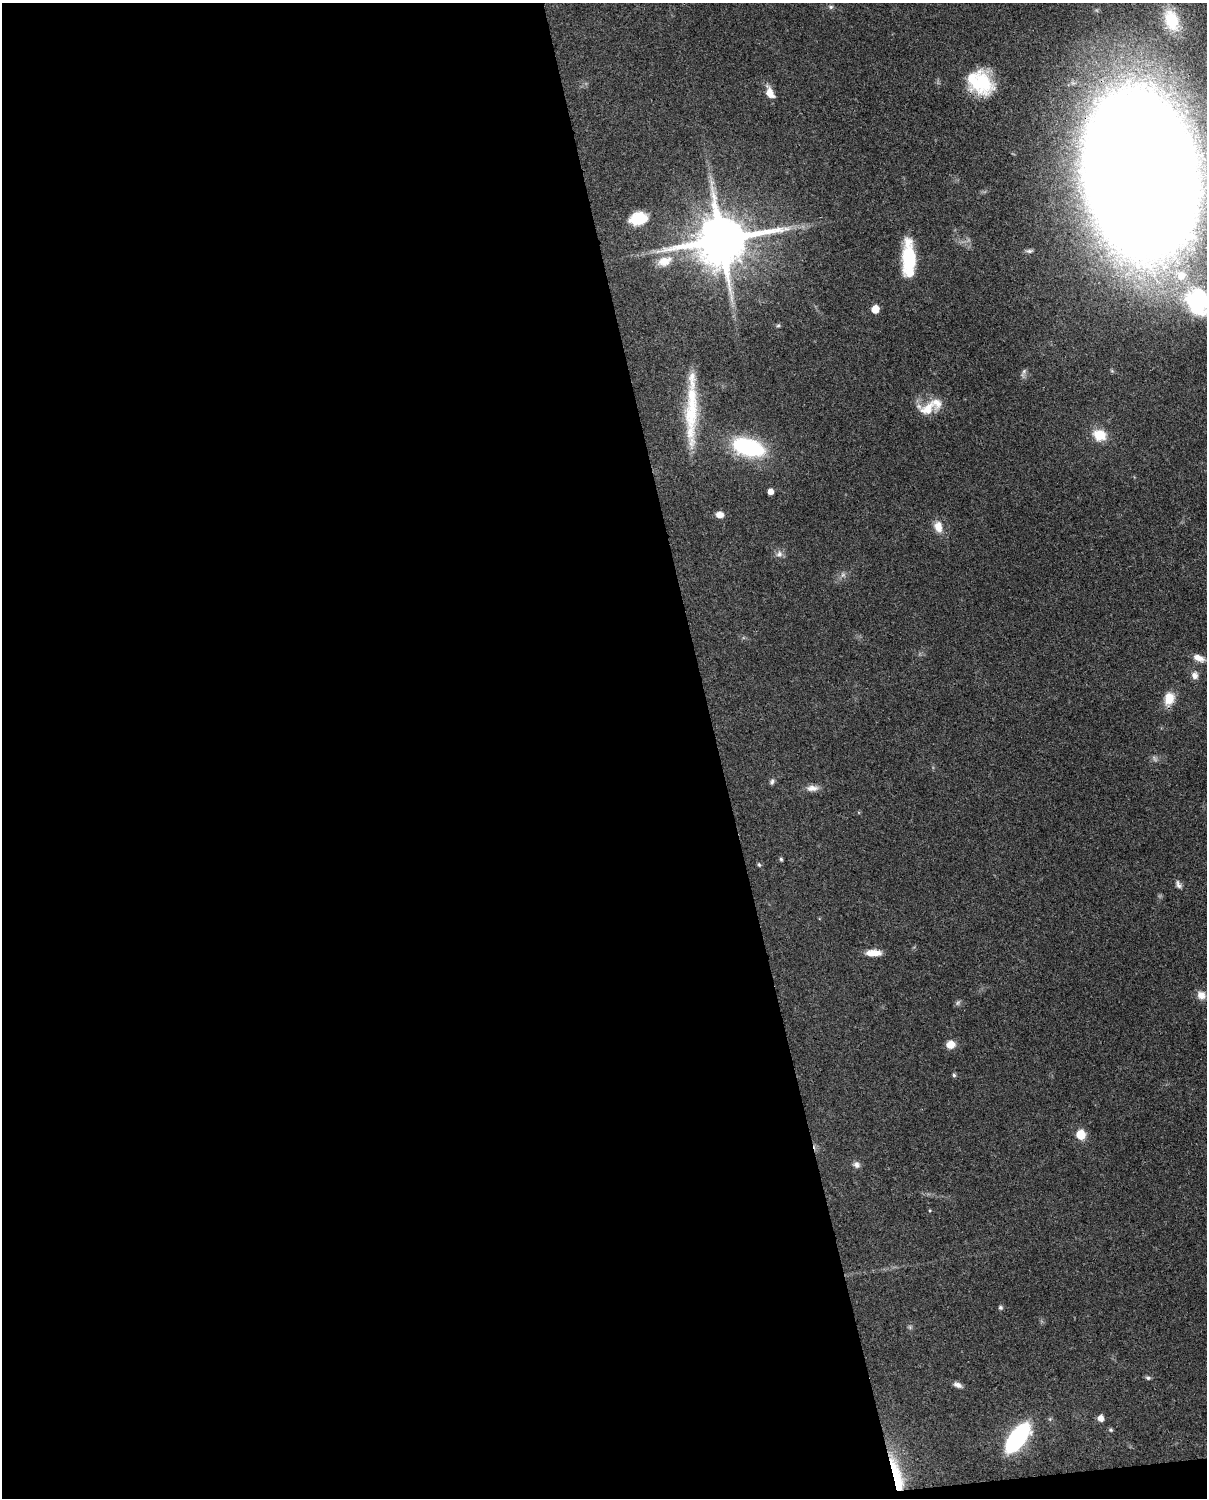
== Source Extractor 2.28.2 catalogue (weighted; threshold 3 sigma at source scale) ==
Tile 9 of 4 x 3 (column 1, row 3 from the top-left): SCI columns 95-1299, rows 272-1767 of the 5006 x 4913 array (HDU 1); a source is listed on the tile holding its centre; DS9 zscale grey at full resolution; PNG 1209 x 1500 px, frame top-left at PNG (2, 3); no overlay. Shown black and unused: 60% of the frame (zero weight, under 3 of 4 exposures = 7% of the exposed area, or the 3 px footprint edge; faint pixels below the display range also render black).
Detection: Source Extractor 2.28.2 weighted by HDU 2 'WHT'; one run over the whole footprint, this tile lists its part. Background 0.0959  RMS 0.004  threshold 0.018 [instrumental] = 3 sigma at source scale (4.5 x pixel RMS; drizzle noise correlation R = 1.50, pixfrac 1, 0.05/0.05 arcsec/px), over >= 5 px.
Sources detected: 53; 2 too faint to see at this stretch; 1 inside a brighter object's white glare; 1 long thin detection or spike segment (spike, bleed or trail) — not listed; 3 inside a brighter listed object's ellipse — not listed separately; the other 46 listed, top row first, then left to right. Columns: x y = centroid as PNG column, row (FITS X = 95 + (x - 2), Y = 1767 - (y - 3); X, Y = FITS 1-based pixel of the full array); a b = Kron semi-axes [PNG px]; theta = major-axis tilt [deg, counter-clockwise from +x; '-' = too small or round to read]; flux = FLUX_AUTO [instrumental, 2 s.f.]
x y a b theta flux
831 7 7 5 1 0.85
1172 20 28 18 -69 17
981 83 26 23 -57 22
770 93 13 8 -65 4.6
1141 174 118 74 -81 1900
638 218 18 13 16 12
722 240 16 13 10 2800
1029 251 8 5 9 0.9
909 259 34 12 90 23
665 261 23 13 20 6.8
1198 301 45 34 -51 51
875 309 5 5 - 8.4
778 325 6 4 2 0.57
1024 371 9 5 63 1
927 409 26 17 11 8
691 415 67 19 89 22
1100 435 15 13 -19 8
748 447 38 20 -16 35
770 492 5 4 - 3
720 515 7 6 - 3.4
938 527 15 10 -76 4.3
779 554 10 9 - 1.8
843 575 8 6 44 1.3
1199 658 16 8 -23 3.2
1195 675 10 8 -86 2.1
1169 699 16 11 75 6.3
772 782 7 5 68 0.96
812 788 17 8 0 2.8
781 859 5 4 - 0.56
759 865 7 4 -63 0.58
1178 884 12 6 -63 1.4
873 953 16 7 -1 4.8
1201 995 11 10 - 3.3
958 1003 7 5 59 0.84
950 1044 9 8 - 3.9
954 1075 5 5 - 0.66
1081 1135 6 6 - 16
857 1165 9 8 - 1.6
1000 1307 5 5 - 0.71
1148 1378 7 5 -14 0.78
957 1385 10 6 -24 1.8
1101 1418 6 5 - 3
1050 1419 5 5 - 0.54
1111 1430 6 4 -13 0.56
1018 1438 30 13 53 54
897 1476 48 10 -76 17
Overlapping masked pixels (flux is a lower limit): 3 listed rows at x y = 981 83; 1141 174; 897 1476
Isophote crosses this tile's border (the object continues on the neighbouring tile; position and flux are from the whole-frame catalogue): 2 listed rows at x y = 1141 174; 1198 301